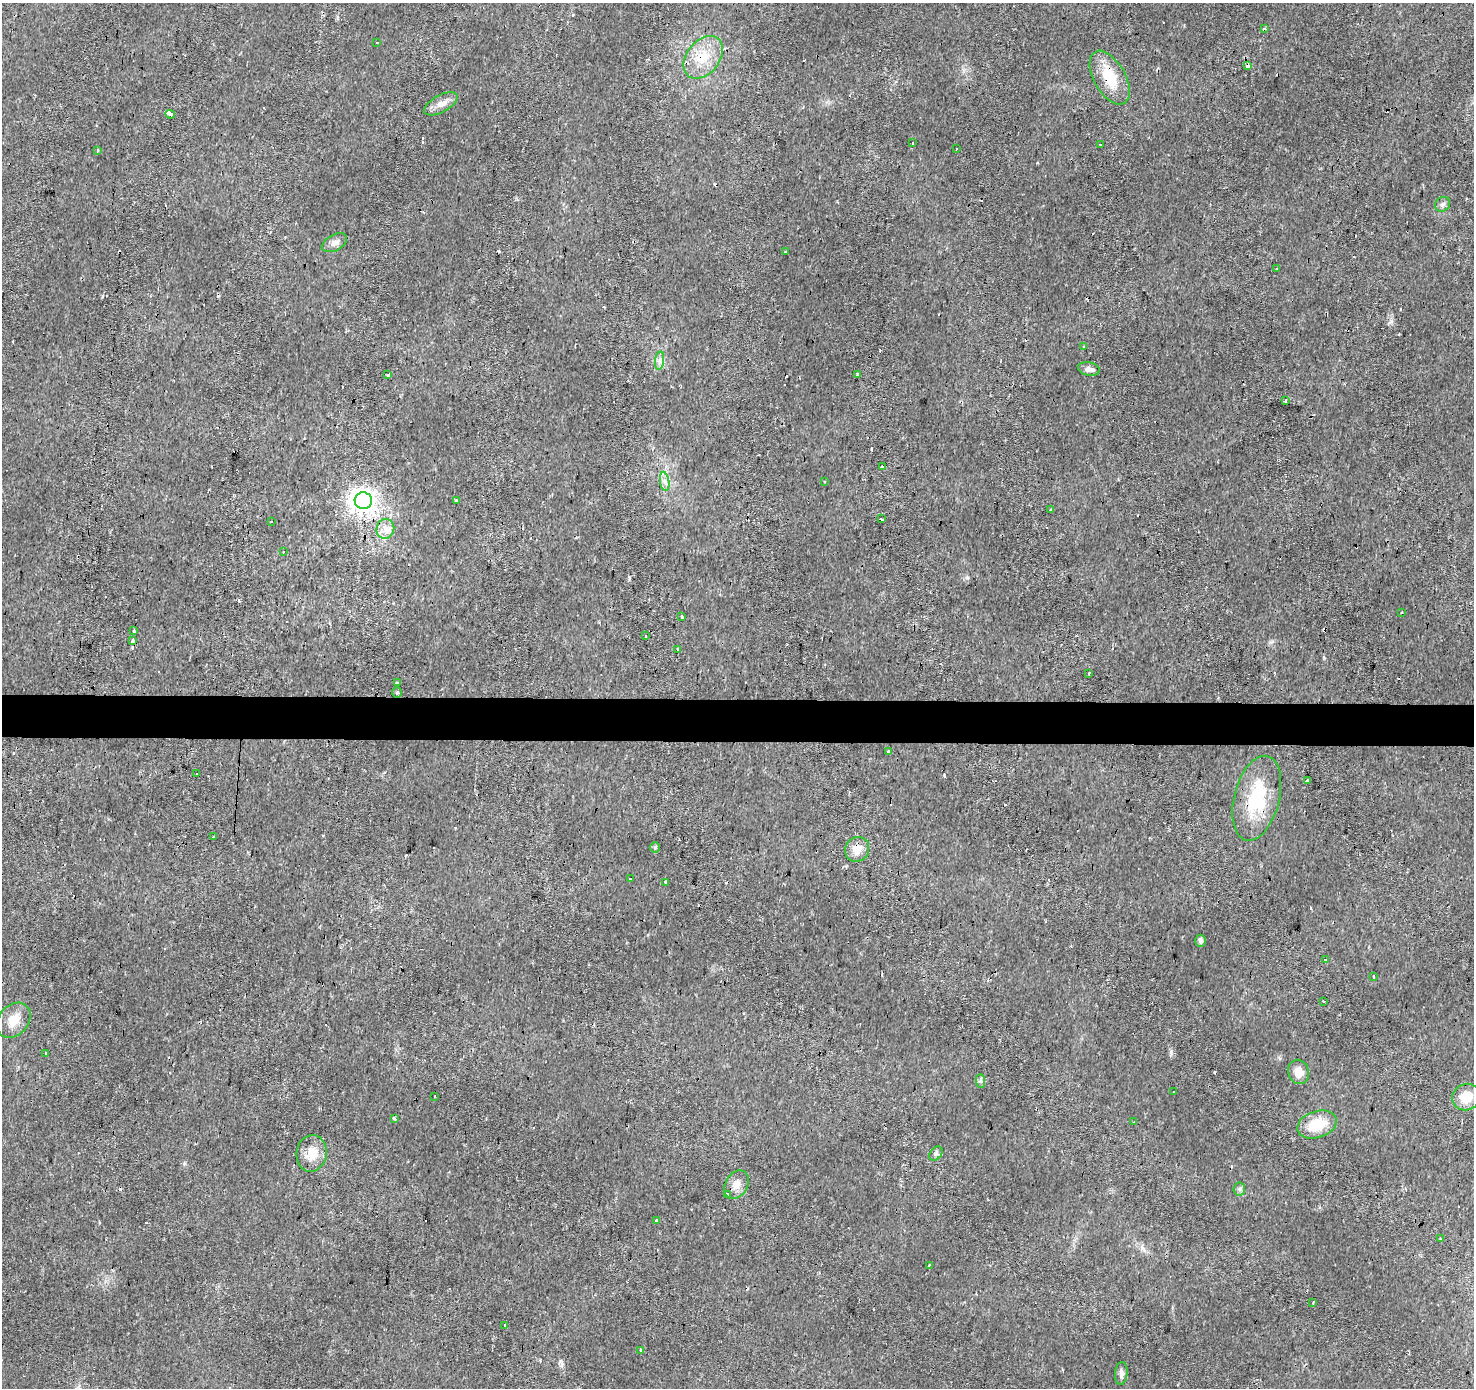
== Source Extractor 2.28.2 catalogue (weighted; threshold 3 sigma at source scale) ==
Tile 5 of 3 x 3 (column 2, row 2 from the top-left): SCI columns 1476-2947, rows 1662-3047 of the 4418 x 4659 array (HDU 1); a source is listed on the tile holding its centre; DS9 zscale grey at full resolution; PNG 1476 x 1390 px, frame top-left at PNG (2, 3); each listed source drawn as its Kron ellipse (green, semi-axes under 4 px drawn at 4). Shown black and unused: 3% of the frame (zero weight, under 2 of 3 exposures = <1% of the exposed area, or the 3 px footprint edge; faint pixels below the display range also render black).
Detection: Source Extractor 2.28.2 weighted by HDU 2 'WHT'; one run over the whole footprint, this tile lists its part. Background 0.0215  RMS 0.0033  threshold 0.015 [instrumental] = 3 sigma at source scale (4.5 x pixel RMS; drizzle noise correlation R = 1.50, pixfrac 1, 0.0396/0.0396 arcsec/px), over >= 5 px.
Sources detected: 127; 51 cosmic-ray / hot-pixel residue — neither listed nor drawn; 1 inside a brighter listed object's ellipse — not listed separately; the other 75 listed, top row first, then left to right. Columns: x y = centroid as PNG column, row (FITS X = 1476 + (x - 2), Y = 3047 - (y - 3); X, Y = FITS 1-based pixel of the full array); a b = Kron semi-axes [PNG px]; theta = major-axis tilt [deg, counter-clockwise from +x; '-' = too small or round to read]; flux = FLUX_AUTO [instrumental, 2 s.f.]
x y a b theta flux
1264 28 4 3 - 0.49
377 43 2 2 - 0.31
703 57 24 16 52 9
1248 66 4 3 - 1.6
1110 78 29 16 -60 11
441 104 18 8 29 2.8
170 114 5 3 - 2.6
913 143 3 2 - 0.63
1100 144 3 3 - 0.73
956 149 3 2 - 0.7
97 151 3 3 - 1.3
1442 204 8 7 - 1.1
334 243 14 8 29 1.7
786 252 3 3 - 1
1276 269 3 3 - 1.1
1083 346 3 3 - 1.2
660 361 9 4 82 1.1
1089 369 11 6 -11 1.6
388 375 3 3 - 3.8
858 375 4 3 - 0.92
1285 401 3 3 - 1.4
882 467 4 3 - 2.6
665 481 9 4 -81 1.3
824 482 3 2 - 0.43
456 500 3 3 - 0.56
363 501 8 8 - 310
1051 510 3 3 - 1
881 519 3 3 - 1
271 521 3 3 - 0.98
385 529 10 9 - 2.5
283 551 3 2 - 0.61
1402 612 3 2 - 0.64
682 616 3 3 - 2
134 631 3 3 - 1.5
645 636 3 2 - 0.56
133 640 4 3 - 1.5
678 649 3 2 - 0.6
1089 673 3 2 - 1.9
398 683 3 3 - 1.6
397 692 5 5 - 0.47
888 751 3 3 - 0.42
197 774 2 2 - 0.33
1307 780 4 3 - 3.5
1257 798 43 22 75 20
214 837 3 3 - 1.8
655 847 5 5 - 0.53
857 849 13 11 53 4.3
631 878 3 3 - 3
666 882 3 3 - 1.2
1200 941 6 5 - 1.2
1325 959 4 3 - 0.21
1374 976 4 3 - 1.6
1324 1001 3 3 - 1.1
14 1020 19 15 47 5.7
46 1053 3 3 - 1.4
1299 1072 12 10 -69 3.5
981 1081 7 4 -89 0.67
1174 1092 3 2 - 0.5
435 1097 2 2 - 0.37
1466 1097 14 13 - 7.2
394 1118 3 3 - 1.7
1134 1121 3 2 - 0.23
1317 1124 20 13 17 9.4
312 1153 18 15 81 6
936 1154 8 5 49 0.84
736 1185 15 11 58 3
1239 1189 6 6 - 0.73
727 1195 3 3 - 5.5
656 1220 3 3 - 0.83
1440 1239 4 3 - 0.35
929 1265 4 2 - 0.28
1313 1303 3 2 - 0.42
505 1325 3 3 - 1.8
640 1350 3 3 - 0.7
1121 1373 11 6 85 1.3
Overlapping masked pixels (flux is a lower limit): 4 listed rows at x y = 703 57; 1248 66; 1110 78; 1257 798
Unlisted compact peaks at least as high as the median listed source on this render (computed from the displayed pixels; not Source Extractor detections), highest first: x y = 1171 1052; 1391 321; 1324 658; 629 577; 967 578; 562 1364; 184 1164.